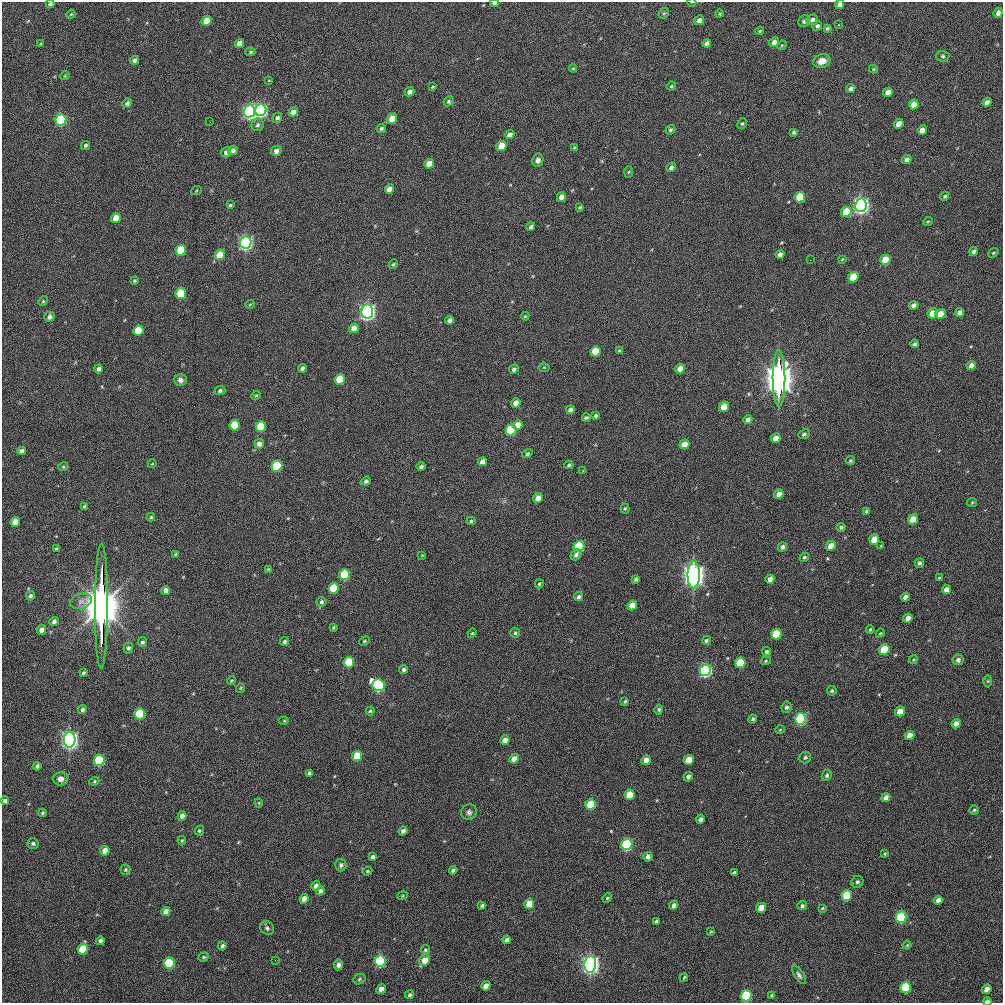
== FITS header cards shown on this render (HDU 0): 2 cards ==
NAXIS1  =                 1001
NAXIS2  =                 1001

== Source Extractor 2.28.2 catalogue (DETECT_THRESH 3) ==
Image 1001 x 1001 px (HDU 0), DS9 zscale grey, 1 PNG px = 1 image px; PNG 1005 x 1005 px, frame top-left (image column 1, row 1001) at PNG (2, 2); each listed source drawn as its Kron ellipse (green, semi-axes under 4 px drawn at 4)
Background 421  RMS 16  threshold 48.1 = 3 sigma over >= 5 px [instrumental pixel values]
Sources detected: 302; all 302 listed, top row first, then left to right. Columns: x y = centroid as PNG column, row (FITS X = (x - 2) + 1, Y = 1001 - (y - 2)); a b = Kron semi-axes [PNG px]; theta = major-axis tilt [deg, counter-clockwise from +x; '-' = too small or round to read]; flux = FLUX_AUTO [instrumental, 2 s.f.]
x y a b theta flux
692 2 4 2 - 8.9e+02
495 3 4 3 - 5.9e+03
50 4 4 3 - 2.7e+03
840 4 5 4 - 5.8e+03
664 13 6 4 41 1.4e+03
998 13 5 4 - 4.3e+03
71 14 5 3 - 1.1e+03
720 14 4 3 - 1.1e+03
699 20 5 4 - 5.3e+03
812 20 6 5 - 3.3e+03
207 21 5 4 - 1.7e+04
804 21 6 5 - 2.3e+03
839 25 2 2 - 6.3e+02
817 26 5 4 - 2.9e+03
827 28 4 3 - 1.8e+03
760 31 4 3 - 1.2e+03
774 42 5 4 - 6.9e+03
41 43 4 3 - 1.0e+03
239 43 5 4 - 8.4e+03
707 43 4 4 - 3.6e+03
782 45 5 4 - 1.1e+03
251 52 5 4 - 1.8e+03
943 56 7 5 -2 1.9e+03
134 60 4 4 - 3.1e+03
822 61 9 6 19 9.5e+03
573 68 4 4 - 1.1e+03
874 69 4 4 - 1.2e+03
65 76 4 4 - 1.0e+03
269 80 4 2 - 6.9e+02
671 86 5 3 - 1.6e+03
433 87 4 3 - 1.1e+03
851 88 4 3 - 2.9e+03
410 92 5 4 - 5.5e+03
888 92 5 4 - 9.0e+03
448 101 5 4 - 2.0e+03
987 102 4 4 - 5.1e+03
127 103 5 4 - 2.9e+03
914 104 5 4 - 1.3e+04
261 110 6 5 - 4.7e+05
249 111 6 5 - 5.1e+05
293 112 5 4 - 7.3e+03
277 118 5 4 - 2.9e+03
392 119 5 5 - 2.0e+04
61 120 5 5 - 1.9e+05
210 122 2 2 - 5.5e+03
742 124 6 4 61 1.5e+03
899 124 5 4 - 1.1e+04
258 125 6 6 - 2.7e+03
381 128 5 4 - 2.3e+03
670 130 5 4 - 1.9e+03
922 130 5 4 - 7.9e+03
794 132 3 3 - 1.8e+03
510 135 5 4 - 5.9e+03
85 145 5 4 - 2.1e+03
501 146 5 5 - 2.3e+04
575 148 4 3 - 2.1e+03
233 150 5 4 - 4.9e+03
276 151 5 4 - 5.8e+03
226 152 5 5 - 4.6e+03
538 160 7 5 81 3.9e+03
907 160 5 4 - 4.4e+03
429 164 5 5 - 1.7e+04
671 167 5 4 - 3.2e+03
629 172 5 3 - 1.1e+03
390 189 5 4 - 1.0e+04
196 191 5 3 - 8.4e+02
945 196 5 4 - 1.5e+03
561 197 5 4 - 1.0e+04
800 197 5 5 - 5.7e+04
230 205 4 3 - 1.5e+03
861 205 7 5 81 9.2e+05
580 207 4 3 - 1.3e+03
846 212 5 5 - 3.0e+04
116 218 5 5 - 1.8e+04
928 221 5 3 - 9.2e+02
531 227 4 3 - 3.2e+03
246 242 6 5 - 5.7e+05
181 250 5 5 - 6.0e+04
974 251 4 3 - 3.7e+03
993 253 5 3 - 1.2e+03
780 254 4 4 - 4.3e+03
220 255 5 5 - 3.3e+04
842 259 4 3 - 9.1e+02
810 260 2 2 - 1.1e+04
885 260 5 5 - 3.0e+04
393 264 5 4 - 1.5e+03
853 277 5 5 - 4.4e+04
134 281 4 3 - 1.4e+03
181 294 5 5 - 6.8e+04
43 301 5 4 - 1.3e+03
250 304 5 3 - 9.0e+02
914 305 5 4 - 4.3e+03
367 312 7 5 82 9.6e+05
933 313 5 5 - 1.6e+04
959 313 5 4 - 6.5e+03
940 314 5 4 - 1.6e+04
525 316 4 3 - 1.0e+03
49 317 5 5 - 4.2e+03
450 320 4 4 - 4.4e+03
354 328 5 4 - 1.2e+04
138 330 5 5 - 3.6e+04
915 344 4 3 - 2.3e+03
595 351 5 5 - 3.6e+04
619 351 4 3 - 1.5e+03
971 366 5 4 - 8.3e+03
544 367 5 3 - 9.8e+02
302 368 4 4 - 3.1e+03
98 369 4 4 - 3.3e+03
514 369 5 4 - 3.4e+03
680 369 5 4 - 1.2e+04
779 378 28 6 -90 5.5e+06
340 379 5 5 - 4.3e+04
180 380 6 6 - 4.3e+03
220 391 5 4 - 2.6e+03
256 395 5 4 - 1.5e+03
516 403 5 4 - 8.4e+03
724 407 5 5 - 2.7e+04
570 410 4 4 - 4.9e+03
596 416 4 3 - 1.9e+03
586 417 4 3 - 2.0e+03
748 420 5 4 - 6.3e+03
235 425 5 5 - 4.5e+04
517 425 5 5 - 1.6e+04
261 426 5 5 - 6.9e+04
511 430 5 5 - 9.2e+04
804 434 6 4 26 2.4e+03
776 438 5 4 - 9.1e+03
259 444 5 4 - 5.5e+03
684 444 5 4 - 1.0e+04
22 451 4 4 - 4.8e+03
527 454 5 4 - 2.2e+03
483 461 5 4 - 8.2e+03
850 461 5 4 - 1.8e+03
152 464 4 3 - 8.0e+02
569 465 4 3 - 1.7e+03
277 466 5 5 - 9.7e+04
63 467 5 3 - 1.0e+03
421 467 4 3 - 2.9e+03
583 471 2 2 - 6.4e+02
366 481 5 4 - 2.8e+03
779 494 5 4 - 9.7e+03
538 498 5 4 - 1.0e+04
972 502 5 4 - 1.1e+03
85 507 4 3 - 1.9e+03
625 508 5 4 - 1.3e+03
866 511 3 3 - 1.2e+03
151 517 4 4 - 1.4e+03
913 519 5 5 - 2.1e+04
471 521 4 4 - 1.5e+03
15 522 5 4 - 1.5e+04
841 527 4 4 - 2.0e+03
874 540 5 5 - 2.5e+04
579 546 5 5 - 1.2e+05
831 546 5 4 - 1.5e+04
881 546 3 2 - 8.7e+02
782 547 5 4 - 3.1e+03
56 549 4 4 - 1.8e+03
175 554 4 3 - 1.0e+03
422 555 3 2 - 7.4e+02
576 555 6 5 - 3.6e+03
804 557 5 4 - 1.6e+03
919 563 5 4 - 2.2e+03
268 569 4 3 - 1.0e+03
345 575 5 5 - 1.2e+05
694 575 13 6 89 2.4e+06
939 578 4 3 - 1.5e+03
636 579 4 3 - 2.6e+03
770 579 5 4 - 6.4e+03
539 584 5 3 - 1.2e+03
334 588 5 5 - 5.9e+04
946 589 5 4 - 6.1e+03
166 590 4 4 - 6.0e+03
31 596 4 4 - 2.8e+03
579 597 5 4 - 2.6e+03
905 597 5 4 - 4.6e+03
81 601 11 7 15 5.1e+03
321 602 5 5 - 2.1e+03
632 605 5 4 - 2.1e+04
101 606 63 6 90 1.3e+07
908 618 5 4 - 6.6e+03
54 621 5 4 - 3.1e+03
333 627 4 3 - 1.3e+03
870 629 4 3 - 1.1e+03
41 630 5 4 - 5.9e+03
472 633 5 4 - 1.2e+03
515 633 5 4 - 1.8e+03
880 633 5 4 - 1.0e+03
776 634 5 5 - 5.8e+04
706 640 5 4 - 2.0e+03
284 641 5 4 - 2.1e+03
364 641 5 3 - 1.1e+03
142 642 5 4 - 2.2e+03
128 648 5 4 - 2.7e+03
884 649 5 5 - 3.8e+04
767 652 4 4 - 2.3e+03
913 660 4 3 - 1.1e+03
958 660 5 5 - 3.5e+03
766 661 5 4 - 1.1e+03
349 662 5 5 - 5.7e+04
740 663 5 5 - 5.7e+04
404 670 4 4 - 2.9e+03
705 670 6 5 - 4.3e+05
83 673 3 3 - 1.7e+03
231 680 4 3 - 1.1e+03
988 681 6 4 89 1.2e+03
378 685 6 6 - 3.2e+05
240 688 5 3 - 8.8e+02
832 691 5 4 - 1.9e+03
625 701 4 3 - 1.6e+03
786 707 6 5 - 2.7e+03
82 709 4 4 - 2.6e+03
659 710 5 4 - 1.5e+03
370 711 4 4 - 1.4e+03
900 711 5 4 - 1.6e+04
140 714 5 5 - 9.4e+04
753 719 4 4 - 1.8e+03
801 719 6 5 - 2.2e+05
284 721 5 3 - 1.0e+03
956 724 5 4 - 7.5e+03
780 730 5 3 - 8.0e+02
910 736 5 4 - 1.3e+04
69 740 8 6 88 1.2e+06
505 740 5 4 - 9.0e+03
357 756 5 5 - 3.9e+04
805 757 6 5 - 2.1e+03
514 759 5 4 - 9.0e+03
99 760 5 5 - 1.2e+05
646 760 5 4 - 1.1e+04
689 760 5 4 - 1.9e+04
37 766 4 4 - 2.3e+03
309 773 4 3 - 2.5e+03
827 775 6 4 65 2.2e+03
688 777 5 4 - 4.0e+03
60 779 7 6 - 5.2e+03
94 781 5 4 - 1.4e+03
630 795 5 5 - 3.1e+04
886 798 5 4 - 6.2e+03
5 800 4 4 - 3.3e+03
259 803 4 4 - 9.6e+02
591 805 5 5 - 5.9e+04
974 810 5 4 - 1.5e+03
469 812 8 7 - 3.3e+03
42 813 4 4 - 1.3e+03
182 816 4 4 - 6.1e+03
700 819 4 4 - 3.3e+03
199 831 5 4 - 1.8e+03
403 831 4 4 - 3.7e+03
182 841 4 3 - 1.2e+03
33 843 5 5 - 2.0e+03
627 845 6 5 - 2.3e+05
105 851 5 4 - 1.0e+04
885 853 3 3 - 1.0e+03
373 857 4 3 - 2.8e+03
648 857 5 4 - 4.3e+03
341 865 6 5 - 2.7e+03
125 870 5 5 - 1.5e+03
453 870 4 3 - 2.5e+03
367 871 5 4 - 1.2e+03
734 873 4 3 - 2.4e+03
857 882 6 5 - 2.3e+03
316 886 5 4 - 4.8e+03
320 891 4 4 - 3.9e+03
847 895 5 5 - 5.7e+04
403 896 5 3 - 1.2e+03
607 898 5 4 - 1.3e+03
304 899 5 4 - 9.8e+03
938 900 5 4 - 5.8e+03
529 904 5 5 - 1.9e+04
674 905 4 4 - 3.7e+03
482 906 4 3 - 2.2e+03
802 906 5 4 - 2.1e+03
761 908 5 5 - 2.2e+04
822 908 3 3 - 1.1e+03
166 911 5 4 - 6.5e+03
901 917 5 5 - 1.6e+05
656 921 4 3 - 2.0e+03
267 928 7 6 - 2.5e+03
711 932 3 2 - 1.0e+03
507 940 4 4 - 3.4e+03
100 941 4 4 - 4.2e+03
907 945 4 3 - 9.6e+02
222 946 4 4 - 2.2e+03
83 949 5 5 - 4.4e+04
425 950 5 4 - 1.8e+03
204 957 5 4 - 1.5e+03
275 960 2 2 - 4.2e+03
425 960 6 5 - 1.6e+04
380 961 5 5 - 1.7e+05
169 963 5 5 - 1.0e+05
590 964 8 6 86 1.3e+06
338 965 5 4 - 4.4e+03
799 975 10 4 -57 2.8e+03
684 978 4 2 - 1.5e+03
359 979 6 5 - 1.7e+03
486 986 5 4 - 7.7e+03
905 987 5 5 - 1.3e+05
381 989 5 4 - 9.5e+03
987 989 5 4 - 9.3e+03
410 995 5 4 - 2.0e+03
772 995 4 3 - 1.8e+03
746 996 5 5 - 1.4e+05
987 1001 4 2 - 6.9e+03
At the frame edge (FLAGS 8, measured only in part): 5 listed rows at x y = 692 2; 495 3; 50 4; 840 4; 987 1001